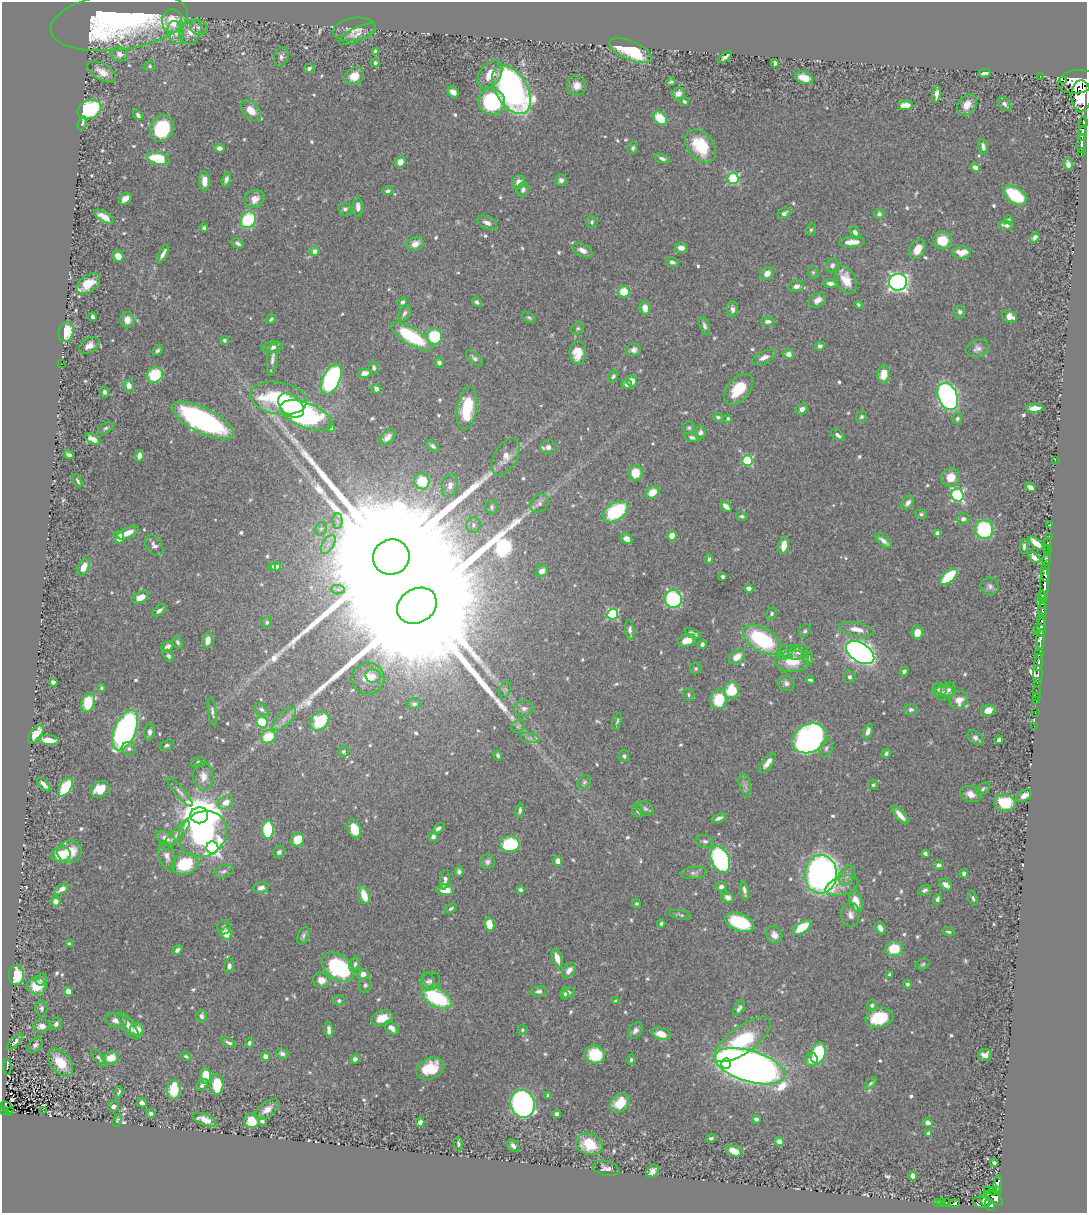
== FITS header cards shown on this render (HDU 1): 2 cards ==
NAXIS1  =                 1085
NAXIS2  =                 1211

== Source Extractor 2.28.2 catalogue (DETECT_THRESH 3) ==
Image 1085 x 1211 px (HDU 1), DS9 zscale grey, 1 PNG px = 1 image px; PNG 1089 x 1215 px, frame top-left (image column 1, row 1211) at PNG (2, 2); each listed source drawn as its Kron ellipse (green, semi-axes under 4 px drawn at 4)
Background 0.892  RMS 0.012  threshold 0.0358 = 3 sigma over >= 5 px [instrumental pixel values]
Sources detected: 678; of the 678, the 500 brightest by FLUX_AUTO listed and drawn (178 fainter detections omitted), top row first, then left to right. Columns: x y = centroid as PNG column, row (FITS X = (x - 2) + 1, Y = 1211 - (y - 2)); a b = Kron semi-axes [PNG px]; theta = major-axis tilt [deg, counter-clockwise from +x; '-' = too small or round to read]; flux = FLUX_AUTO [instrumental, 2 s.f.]
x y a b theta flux
119 21 69 29 8 240
172 21 12 10 -85 19
199 27 9 7 -14 2.9
354 29 21 11 8 8.5
176 32 12 7 -77 6.6
190 32 13 10 59 9.3
358 34 20 7 26 4.8
630 50 23 9 -23 49
375 51 4 3 - 1.4
120 54 8 7 - 4.1
281 57 10 7 74 3.1
725 57 8 3 38 2.4
375 63 4 4 - 1.8
775 63 4 3 - 1.7
150 66 6 5 - 1.5
309 68 5 4 - 1.7
102 72 16 8 -30 7
985 73 6 3 1 2.9
490 74 16 10 54 12
354 76 10 8 29 10
1040 76 2 2 - 7.3
804 78 9 6 -19 11
1063 80 2 2 - 4800
671 82 5 3 - 1.5
1077 82 19 11 7 5800
577 85 10 9 - 6.4
511 90 27 16 -59 340
453 92 6 5 - 6
678 94 7 6 - 4.2
936 94 8 3 87 3.9
1081 96 16 10 90 4800
684 101 5 4 - 1.7
492 102 13 13 - 83
1004 104 8 5 -46 2.8
905 105 7 4 7 14
967 105 12 8 54 8.1
89 109 12 9 27 95
251 111 12 7 -46 9.5
138 115 5 4 - 2.4
660 118 8 5 -46 24
1083 122 5 3 - 370
82 123 7 4 73 2.3
162 128 14 11 61 49
1082 133 7 3 85 580
1082 143 9 3 86 790
701 146 18 12 -50 37
983 147 8 4 -77 2.9
219 148 5 4 - 3.2
633 148 6 5 - 1.7
1081 153 3 2 - 80
662 158 8 4 -19 2.5
158 159 11 6 -13 37
400 162 5 5 - 7
1068 164 6 4 -71 4.6
975 168 5 4 - 3.3
226 179 7 4 74 3.1
733 179 5 5 - 78
561 180 6 5 - 2.8
204 181 9 5 -89 8.5
518 182 7 6 - 5.5
523 189 7 6 - 3.7
388 191 5 4 - 1.8
1015 195 13 7 -38 41
125 199 7 5 41 7.3
254 199 10 9 - 7.1
358 207 9 5 -89 4.8
345 209 6 6 - 2.5
784 213 7 5 35 3.2
879 214 5 5 - 2.2
104 217 11 5 -29 8
248 220 9 7 52 44
1009 220 4 4 - 1.4
592 222 6 5 - 1.6
487 223 11 6 -24 4.5
1006 225 8 4 -7 2.9
204 228 4 3 - 1.6
811 230 6 5 - 1.5
855 232 6 4 -59 3.6
1035 237 5 4 - 2.2
942 240 9 8 - 19
852 242 13 5 4 9.9
238 243 7 4 -28 2.2
415 244 9 7 24 7.7
681 248 6 5 - 4.9
917 249 10 7 56 10
582 250 11 6 -25 5
314 251 5 5 - 4.4
962 252 9 6 2 10
163 254 10 3 61 4.1
118 256 6 5 - 7.7
672 262 6 5 - 2.4
832 265 7 6 - 2.8
813 272 6 5 - 1.5
767 273 7 6 - 5.7
846 280 15 9 -63 15
898 282 9 8 - 360
830 283 7 4 -6 3
88 284 13 8 35 15
796 286 7 5 10 4.6
624 292 6 5 - 19
818 300 9 6 32 5
402 302 5 4 - 2.4
477 302 5 4 - 2.4
858 305 4 3 - 1.4
645 308 7 5 -83 7.8
733 309 8 5 -83 3.4
960 312 6 6 - 2.4
404 313 8 5 63 2.4
1010 316 8 5 -21 6.4
93 317 4 3 - 2.5
529 318 7 4 -29 1.6
271 319 5 4 - 1.6
127 320 8 7 - 8.8
768 321 7 4 -2 2.9
704 326 9 4 -73 2.7
578 328 7 5 42 1.5
66 332 10 7 75 22
412 336 24 8 -30 67
435 336 8 7 - 46
224 340 4 4 - 1.5
89 345 11 7 33 6.2
820 346 5 4 - 2.4
272 347 11 5 9 4.7
977 348 11 8 22 4.1
157 350 6 4 53 1.8
633 350 7 6 - 3.3
578 353 11 8 88 16
789 354 5 5 - 5.2
764 357 12 6 25 5.3
474 358 10 5 -41 2.6
272 359 17 5 82 3.9
439 363 5 4 - 2.5
61 364 2 2 - 14
374 368 7 5 -84 1.9
364 373 6 4 13 7.9
884 374 9 6 82 13
155 375 8 7 - 37
613 376 6 4 59 1.7
331 379 17 8 65 180
632 381 6 5 - 5.9
627 384 5 4 - 2.5
129 386 6 5 - 6.5
376 389 5 4 - 4.3
738 389 18 11 48 25
104 392 5 4 - 2.1
948 396 14 9 -67 320
278 398 29 16 -10 58
291 405 14 10 -43 180
467 408 22 9 82 41
1035 408 8 4 2 8.3
802 409 6 5 - 4.2
306 415 27 12 -21 200
718 417 5 4 - 1.5
862 417 5 5 - 1.5
728 418 4 4 - 1.5
957 419 5 4 - 1.9
203 420 34 12 -26 200
106 428 8 4 29 1.7
331 428 4 4 - 1.8
689 428 6 6 - 1.7
700 433 7 5 82 3.1
838 435 8 4 -33 2.7
387 437 9 5 46 5.5
692 437 7 4 -18 2.4
93 439 8 4 -27 7
433 446 7 4 -37 2.3
548 447 8 7 - 4.5
69 455 5 3 - 2.5
139 456 6 4 78 3.8
506 457 20 11 61 11
1055 460 2 2 - 24
747 461 5 5 - 68
635 473 8 7 - 16
951 477 10 9 - 13
78 481 7 3 -62 1.4
422 481 8 7 - 25
450 485 12 8 75 4.4
1030 487 5 4 - 3.8
652 492 7 5 35 13
957 495 7 6 - 130
539 503 10 8 37 3.6
908 503 8 5 53 3.5
726 506 7 4 -42 4.9
492 507 7 6 - 2
615 512 14 8 34 69
921 514 6 5 - 1.5
742 516 6 4 -7 1.5
963 519 6 5 - 2.3
337 521 8 5 -88 2.7
1050 524 3 2 - 8.1
473 525 8 7 - 2.6
321 529 7 5 65 1.8
984 529 9 9 - 84
128 533 11 5 25 8.3
937 533 4 4 - 4.8
672 536 5 5 - 6.5
1049 536 2 2 - 9.2
119 537 6 5 - 13
627 539 6 5 - 7.3
883 541 10 4 -37 4.7
1048 542 3 2 - 13
1036 543 9 4 -39 10
328 544 10 5 57 4.8
154 545 11 7 -53 3.8
784 546 8 5 80 11
1024 546 7 4 -90 2
1048 549 2 2 - 17
1047 553 2 2 - 10
391 557 18 17 - 100000
1034 558 7 4 -41 4
709 559 5 4 - 1.4
1046 560 5 3 - 74
276 566 5 4 - 2
84 567 9 5 62 9.6
272 567 4 3 - 2
542 571 6 5 - 4.3
1046 572 10 3 90 800
949 576 11 5 42 39
723 577 4 3 - 1.8
1044 585 18 4 88 1200
990 586 9 8 - 3.2
338 589 7 4 -1 2.1
749 589 4 4 - 4.1
140 597 9 5 24 10
1042 597 6 3 -85 520
673 599 9 8 - 83
1041 603 6 4 -69 570
417 606 21 17 32 110000
1043 610 7 3 88 430
159 611 8 4 40 2.9
772 613 6 5 - 1.5
613 614 5 5 - 90
1041 620 6 4 -87 430
267 622 6 5 - 1.5
1041 627 9 3 84 330
857 629 18 7 -11 8.7
630 630 10 4 -83 3
1036 630 2 2 - 15
805 631 7 5 52 1.7
692 633 8 4 -21 2.8
917 633 6 5 - 9.5
208 640 8 5 82 8.1
687 640 9 6 19 13
762 640 21 11 -33 80
1040 640 10 3 85 1100
177 642 6 5 - 2.1
702 644 4 3 - 2.6
167 647 6 4 40 3.4
792 652 12 7 -14 4.2
798 652 10 7 21 3.8
785 653 8 6 32 2.8
860 653 16 9 -32 480
1039 653 5 3 - 230
168 656 6 5 - 2.3
737 657 9 6 36 9
808 658 7 5 -82 2.6
792 661 17 10 1 20
1039 662 9 3 81 770
696 668 6 5 - 1.5
904 671 5 4 - 2.6
1038 674 9 4 84 200
373 676 8 6 -6 3.9
850 677 6 6 - 2
368 678 16 16 - 15
810 680 4 3 - 1.4
53 682 4 4 - 2.3
1037 682 3 2 - 51
786 683 8 7 - 3.1
101 688 4 3 - 1.5
505 690 9 5 70 2.2
940 690 7 6 - 3.3
948 690 8 6 41 3.5
1036 690 3 2 - 29
731 691 8 7 - 27
944 693 9 8 - 4.3
688 695 6 6 - 1.6
1036 696 2 2 - 5.1
719 699 10 8 74 28
959 700 9 8 - 9.8
1036 701 2 2 - 9.3
88 703 9 6 70 36
414 704 6 5 - 1.9
261 709 8 5 -33 2.2
524 709 9 8 - 4.1
911 710 7 5 5 2.1
988 710 7 5 21 8
212 712 15 4 -81 2.5
1035 713 2 2 - 7.2
284 719 15 7 44 5.7
320 721 10 8 46 39
617 721 8 4 72 1.4
262 722 6 5 - 29
518 726 7 6 - 1.9
1034 726 2 2 - 11
125 730 21 10 67 210
868 731 7 4 67 3.5
150 732 8 5 88 2.7
36 734 10 5 52 15
268 737 7 6 - 30
530 738 10 5 -11 2.5
809 738 18 14 26 290
975 738 9 6 -39 2.8
49 740 11 5 -7 11
999 740 4 3 - 3.1
167 745 7 4 21 1.6
826 748 9 6 69 2.6
129 749 7 6 - 2.6
343 752 6 5 - 1.6
886 753 5 4 - 1.8
498 755 5 3 - 1.8
624 756 6 5 - 1.9
198 762 7 5 8 1.8
767 763 12 5 54 6.5
203 776 14 10 -86 7.9
584 782 8 5 45 1.9
44 784 9 3 -46 3.3
873 785 5 5 - 1.4
745 786 12 5 -75 3.1
65 787 10 6 58 36
100 789 10 8 25 12
983 789 8 5 38 2.1
180 792 18 5 -49 3.5
970 794 11 7 -20 7.3
1024 796 8 5 32 5.7
226 802 8 6 32 7.9
1005 803 10 8 -8 39
645 809 9 6 -27 2.2
520 810 7 4 78 2.2
638 811 7 5 -63 1.9
199 815 9 8 - 2900
900 815 11 4 -49 7.1
719 818 7 3 22 3
438 828 7 4 38 2.6
268 829 9 6 89 54
354 829 10 6 -72 16
203 834 25 22 36 200
176 835 19 5 48 5
433 837 5 4 - 3.7
166 838 11 6 -26 6.2
297 840 7 6 - 17
705 841 9 6 -13 2.8
510 844 10 8 3 55
212 848 6 6 - 210
70 852 12 11 - 17
279 852 6 5 - 2.3
925 853 4 3 - 2.2
61 854 10 7 6 22
167 856 15 8 -74 5.5
720 860 14 9 -67 140
558 861 5 4 - 6.2
487 862 7 7 - 2.7
185 864 13 10 20 43
938 865 5 5 - 2.7
223 871 10 6 18 2.6
459 872 5 4 - 2.1
694 873 13 6 8 3.3
964 873 5 4 - 2
821 874 19 16 87 390
847 875 10 7 62 4.3
445 880 10 4 80 4.2
946 885 7 5 -34 5.8
842 886 17 9 19 7.3
721 887 5 5 - 2.6
261 888 8 5 18 3.7
62 889 8 4 31 5
445 890 9 5 -4 11
521 890 4 3 - 1.6
744 890 10 4 -80 3.3
925 890 7 4 24 2.4
364 895 9 5 -70 14
728 897 6 5 - 4
973 898 8 4 -71 1.8
937 899 5 3 - 2.1
56 901 5 5 - 4.9
856 901 10 6 -75 15
637 904 5 4 - 1.5
451 909 6 3 32 1.6
680 915 11 3 -13 1.7
851 915 12 9 -87 4.9
739 922 15 8 -22 50
661 923 4 3 - 1.5
489 924 7 5 -82 16
224 927 7 6 - 2.3
802 927 10 5 34 28
880 928 6 4 -60 4.2
948 932 6 3 -12 1.4
226 933 6 5 - 14
303 935 9 5 67 2.3
774 935 9 7 -51 4.8
69 944 4 3 - 1.8
894 949 9 7 8 22
177 950 5 4 - 2.7
557 958 10 5 -73 7.1
355 964 8 5 67 2.6
923 964 7 5 17 1.6
229 966 7 5 83 3
338 967 18 12 -36 96
569 970 8 5 52 5.8
363 974 5 5 - 6.3
16 975 10 7 -86 22
890 975 4 3 - 2.2
41 979 6 5 - 2.3
321 980 8 7 - 7.8
431 981 9 8 - 3.3
427 982 9 6 -85 2.8
907 984 4 3 - 2.2
365 985 7 6 - 2
37 986 9 8 - 20
68 991 4 4 - 8.7
539 991 7 5 3 2.9
568 992 7 5 11 3.9
564 995 4 4 - 1.9
437 998 16 9 -28 69
339 1001 5 5 - 2
616 1001 4 4 - 1.5
872 1005 5 5 - 2.1
41 1008 8 6 -87 2.2
739 1008 8 4 58 2.5
202 1016 6 5 - 3.2
382 1018 11 7 17 12
879 1018 14 10 12 38
116 1021 11 6 -17 5
56 1024 6 5 - 2.2
42 1026 8 6 6 6.4
129 1026 16 6 -55 8.5
392 1028 8 5 -40 5.6
137 1030 7 6 - 8.5
329 1030 8 4 -85 3.8
522 1030 5 5 - 1.4
635 1030 8 6 55 3.1
661 1034 9 6 -15 9.9
743 1040 33 13 36 71
15 1042 11 4 46 2
229 1043 8 4 -29 2.3
249 1043 5 4 - 1.8
35 1045 9 6 46 2.8
818 1053 11 7 74 59
282 1054 6 5 - 2.8
595 1055 10 9 - 35
985 1055 7 5 22 5.2
186 1056 5 4 - 1.4
265 1056 4 4 - 4.5
99 1058 10 4 -49 1.8
111 1058 8 6 12 14
355 1059 4 4 - 3.2
631 1059 5 4 - 1.5
811 1060 7 6 - 8.3
60 1062 16 9 -51 19
726 1064 5 4 - 42
750 1066 36 15 -17 1000
7 1067 8 3 89 62
430 1068 14 10 21 23
206 1076 8 5 90 15
871 1083 7 4 39 1.6
202 1085 7 4 45 3.2
217 1085 10 6 -89 31
174 1090 10 6 88 28
119 1092 6 3 73 1.4
548 1096 4 4 - 1.5
142 1103 5 4 - 4.1
620 1103 11 8 48 22
522 1104 14 12 -71 250
113 1106 5 5 - 2.5
7 1108 8 3 -44 48
267 1109 14 7 36 7.5
4 1111 4 3 - 51
43 1111 3 2 - 2.3
10 1112 3 3 - 13
151 1113 4 4 - 1.9
557 1114 4 4 - 2.2
204 1119 13 5 -21 7.9
756 1119 4 4 - 2.3
117 1120 6 4 74 1.4
251 1121 7 7 - 18
262 1121 4 4 - 3.1
420 1122 5 4 - 3.2
928 1123 5 4 - 2.9
928 1133 4 3 - 2
711 1138 5 3 - 2.3
779 1141 5 4 - 3.4
458 1143 7 4 -83 1.6
589 1144 14 10 -21 29
513 1146 7 5 -46 3.6
734 1151 8 5 -23 11
994 1163 4 3 - 1.5
606 1168 13 7 -14 4
652 1171 7 5 49 4.2
912 1176 5 4 - 3.7
998 1184 8 3 81 230
988 1190 2 2 - 5.9
997 1190 4 2 - 130
993 1191 4 3 - 110
995 1198 9 5 -40 630
985 1200 6 4 -57 380
937 1202 3 2 - 16
981 1202 8 5 -2 410
942 1203 4 3 - 34
946 1203 3 3 - 24
954 1204 5 3 - 230
990 1205 6 5 - 520
At the frame edge (FLAGS 8, measured only in part): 1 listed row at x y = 1077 82
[178 fainter detections neither listed nor drawn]